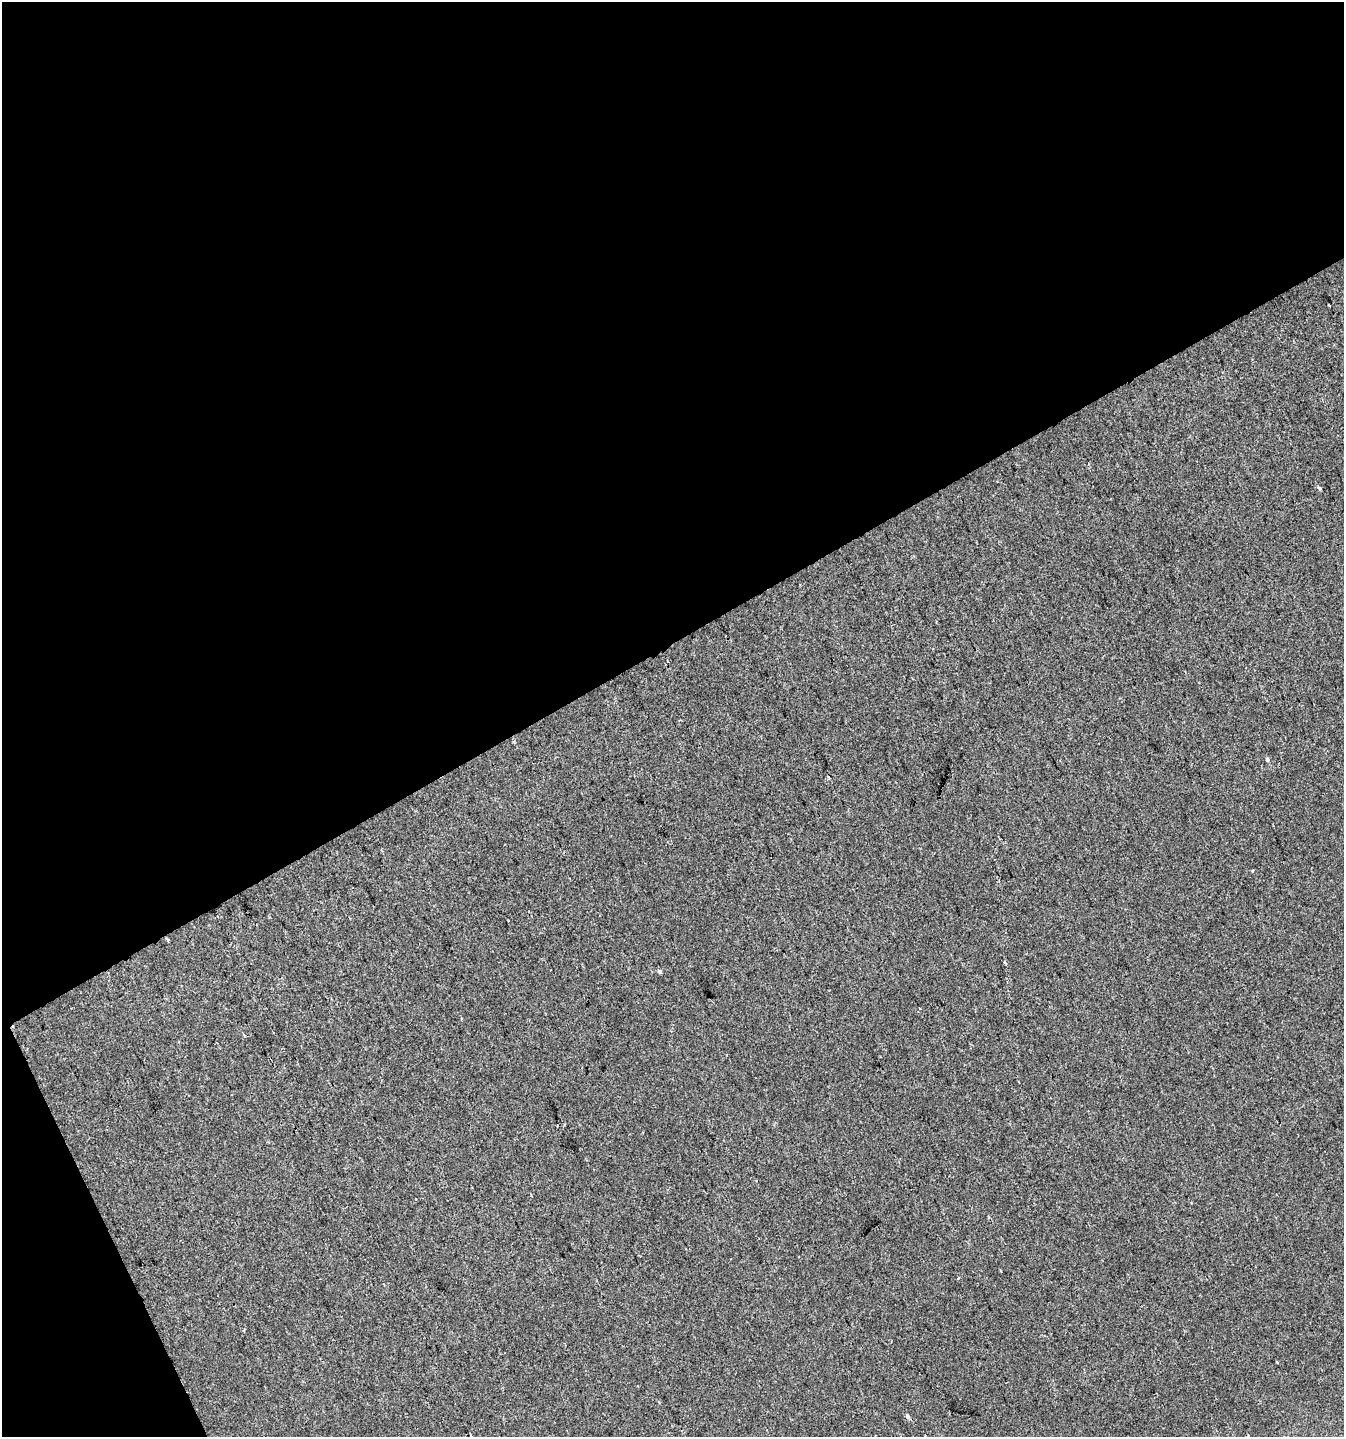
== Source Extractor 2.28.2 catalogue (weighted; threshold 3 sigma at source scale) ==
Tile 1 of 2 x 2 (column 1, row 1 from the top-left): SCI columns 76-1417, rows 1436-2870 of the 2818 x 2871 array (HDU 1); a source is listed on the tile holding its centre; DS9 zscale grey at full resolution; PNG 1346 x 1439 px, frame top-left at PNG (2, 2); no overlay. Shown black and unused: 47% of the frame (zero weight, under 2 of 3 exposures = <1% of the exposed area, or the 3 px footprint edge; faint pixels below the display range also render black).
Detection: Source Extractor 2.28.2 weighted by HDU 2 'WHT'; one run over the whole footprint, this tile lists its part. Background 1.14e-04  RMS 0.0044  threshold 0.02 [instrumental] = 3 sigma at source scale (4.5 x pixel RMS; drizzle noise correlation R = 1.50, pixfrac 1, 0.0396/0.0396 arcsec/px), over >= 5 px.
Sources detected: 10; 2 cosmic-ray / hot-pixel residue — not listed; the other 8 listed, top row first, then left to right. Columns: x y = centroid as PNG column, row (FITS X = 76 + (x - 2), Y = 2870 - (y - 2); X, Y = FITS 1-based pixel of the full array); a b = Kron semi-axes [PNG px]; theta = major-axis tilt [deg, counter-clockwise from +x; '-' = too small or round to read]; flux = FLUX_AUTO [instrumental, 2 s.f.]
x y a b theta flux
1329 305 4 2 - 0.49
1320 488 5 4 - 1
1267 760 5 4 - 0.91
1252 871 3 3 - 0.81
167 940 3 3 - 1.5
660 972 3 3 - 3.6
1277 1362 3 3 - 0.67
907 1416 5 4 - 1.7